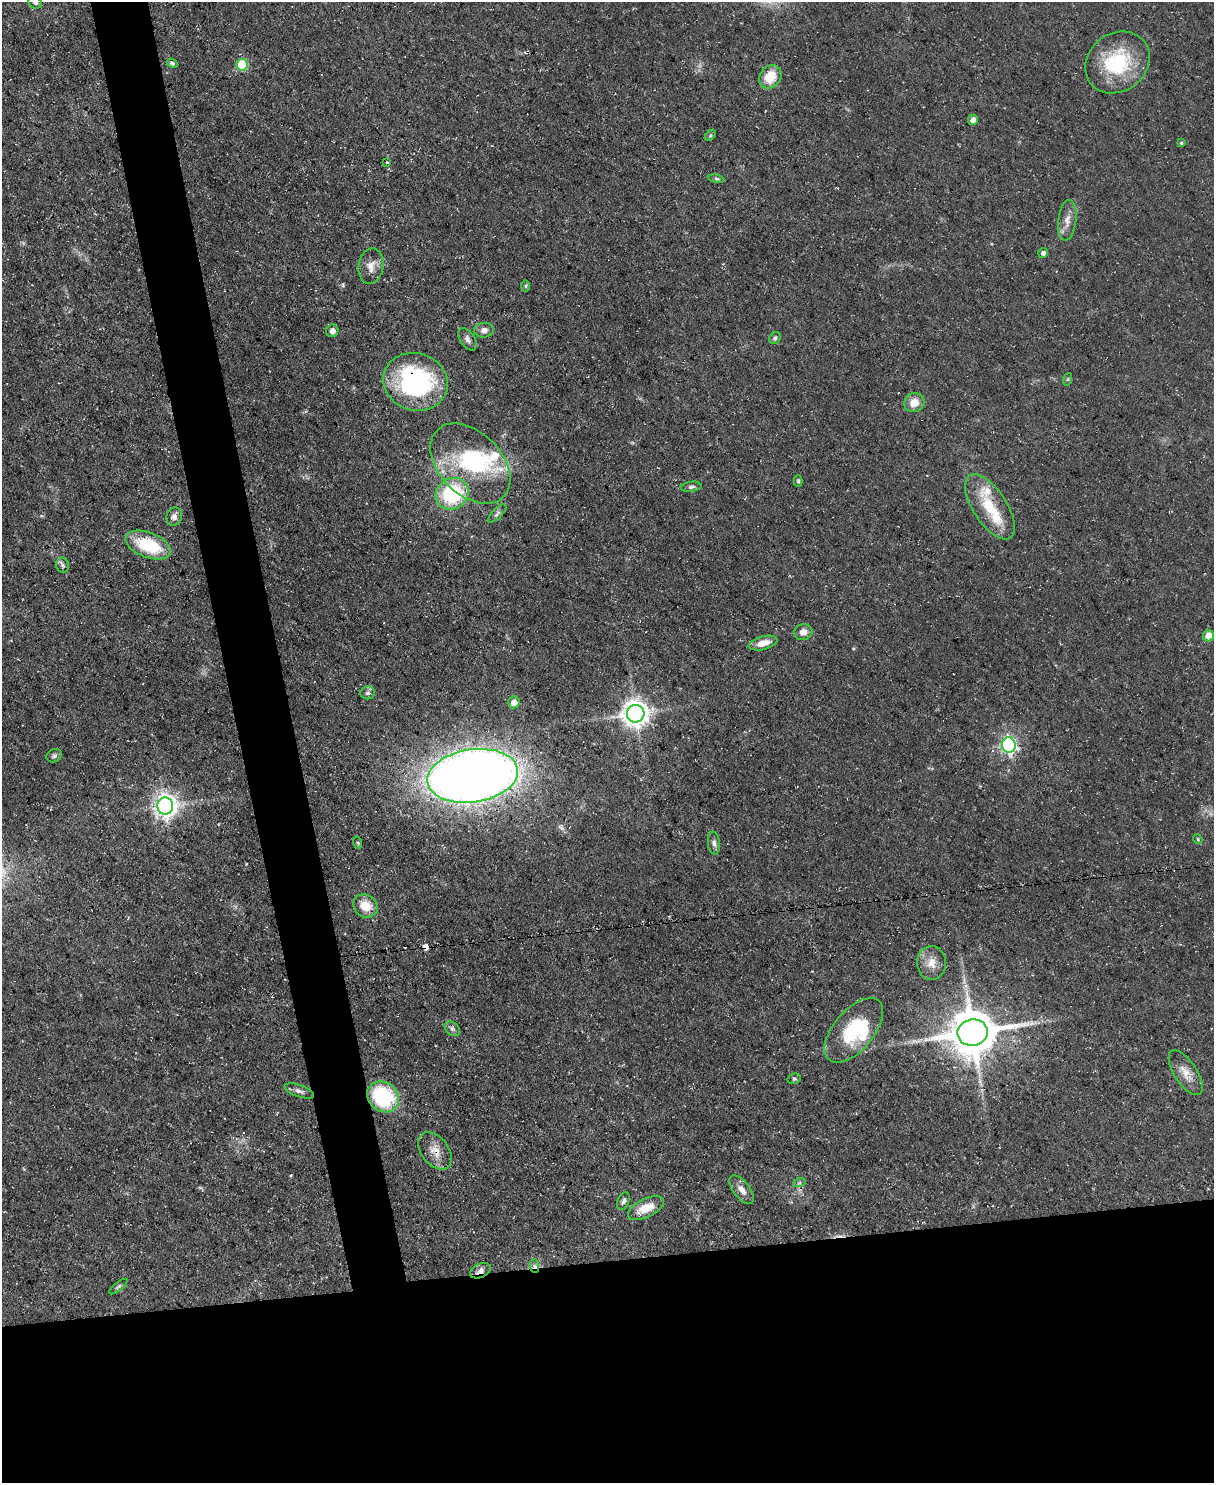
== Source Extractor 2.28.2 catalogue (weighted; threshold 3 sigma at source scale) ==
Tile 11 of 4 x 3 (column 3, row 3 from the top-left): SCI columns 2423-3634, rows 245-1725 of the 4845 x 4820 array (HDU 1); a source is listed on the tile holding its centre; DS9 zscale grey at full resolution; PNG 1216 x 1485 px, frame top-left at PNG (2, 2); each listed source drawn as its Kron ellipse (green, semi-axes under 4 px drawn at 4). Shown black and unused: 19% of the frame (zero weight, under 3 of 5 exposures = <1% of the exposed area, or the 3 px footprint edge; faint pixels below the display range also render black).
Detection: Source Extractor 2.28.2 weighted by HDU 2 'WHT'; one run over the whole footprint, this tile lists its part. Background 0.0572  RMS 0.0044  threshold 0.02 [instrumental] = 3 sigma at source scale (4.5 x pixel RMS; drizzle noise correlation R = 1.50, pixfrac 1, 0.05/0.05 arcsec/px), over >= 5 px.
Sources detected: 69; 2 inside a brighter object's white glare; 4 cosmic-ray / hot-pixel residue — neither listed nor drawn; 3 inside a brighter listed object's ellipse — not listed separately; the other 60 listed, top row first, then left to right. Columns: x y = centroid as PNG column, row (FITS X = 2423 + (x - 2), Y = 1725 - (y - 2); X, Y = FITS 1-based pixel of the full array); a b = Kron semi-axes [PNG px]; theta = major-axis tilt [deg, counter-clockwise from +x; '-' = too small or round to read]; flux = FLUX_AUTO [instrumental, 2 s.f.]
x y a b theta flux
35 3 7 5 -28 1.1
1117 62 34 29 37 33
172 63 5 4 - 0.8
242 65 6 5 - 23
770 77 12 10 51 10
973 120 5 5 - 2.4
710 135 7 4 45 0.68
1181 143 3 3 - 0.6
387 162 3 2 - 0.64
716 179 8 4 -9 0.81
1067 220 20 9 84 4.3
1043 253 5 5 - 1.3
371 266 18 12 79 4.5
526 286 6 4 89 0.61
484 330 10 7 5 2.6
332 331 6 6 - 2.5
775 338 6 5 - 1.1
468 339 12 7 -56 1.8
1068 379 6 4 71 0.57
415 382 33 28 -18 71
914 403 10 9 - 5.8
470 464 47 31 -45 43
798 481 6 4 -88 0.67
691 487 10 5 8 1.2
452 494 17 15 37 35
990 507 37 17 -57 16
497 513 12 5 44 1.3
174 516 9 7 72 2
148 545 24 12 -21 23
62 565 8 6 -78 1.3
803 632 9 8 - 3.2
1209 636 5 5 - 7
763 643 15 6 14 5.1
368 693 7 6 - 1.3
514 702 6 5 - 4
636 714 9 9 - 470
1009 745 7 7 - 120
54 756 8 6 26 1
473 776 46 26 9 700
165 806 8 8 - 340
1198 839 5 4 - 0.56
358 843 6 4 -72 0.59
714 843 11 6 -83 1.7
365 906 13 11 -37 7.5
931 963 17 14 -87 5.8
452 1029 9 6 -41 1.3
854 1030 38 20 50 30
973 1032 15 13 9 1900
1186 1073 26 11 -57 6.1
794 1079 7 5 11 0.82
299 1091 15 6 -19 1.9
383 1097 17 14 -40 42
435 1151 21 13 -52 6.1
799 1183 6 4 18 0.79
742 1190 17 8 -51 3.6
623 1201 9 5 67 1.3
646 1208 19 9 26 8.6
535 1266 7 4 -87 1.2
480 1271 11 6 26 2.5
118 1286 11 4 38 0.88
Overlapping masked pixels (flux is a lower limit): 5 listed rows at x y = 415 382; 473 776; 435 1151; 535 1266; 480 1271
Isophote crosses this tile's border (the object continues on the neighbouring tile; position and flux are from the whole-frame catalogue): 1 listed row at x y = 35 3